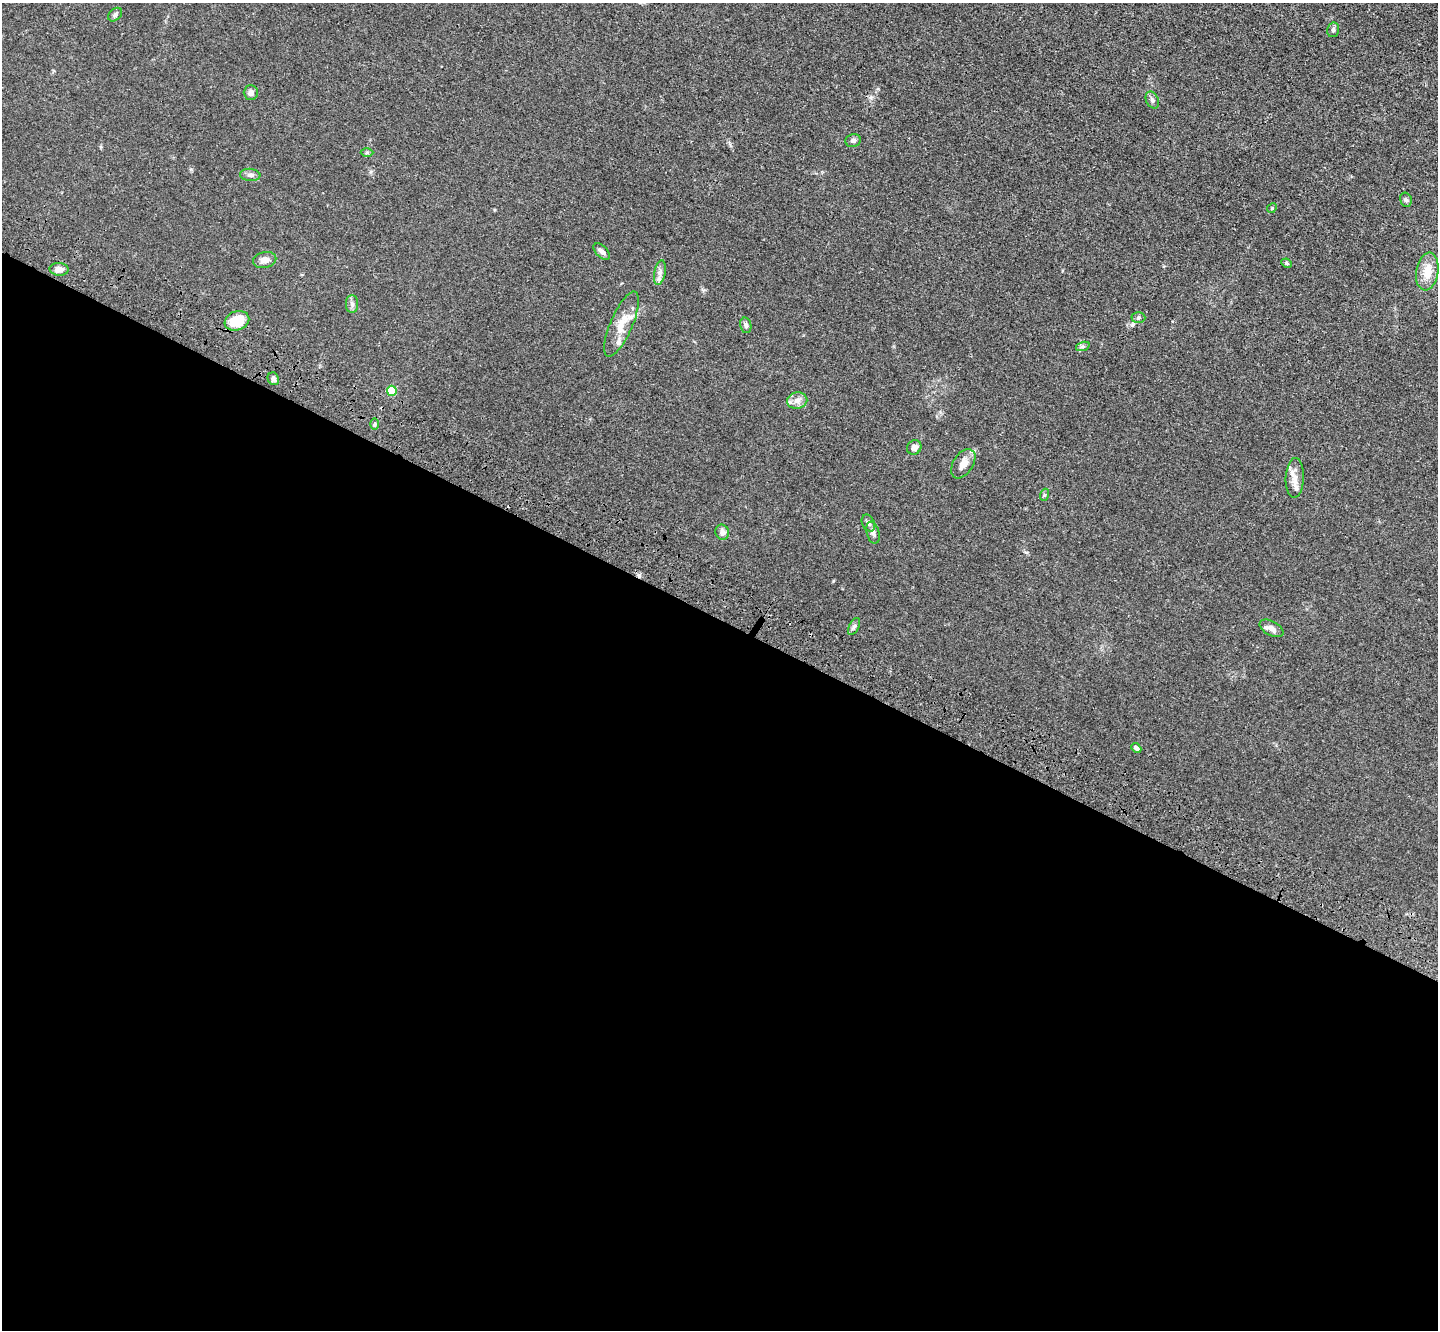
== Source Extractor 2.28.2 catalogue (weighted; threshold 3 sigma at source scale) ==
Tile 14 of 4 x 4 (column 2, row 4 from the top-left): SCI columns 1488-2923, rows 374-1701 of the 5849 x 5918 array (HDU 1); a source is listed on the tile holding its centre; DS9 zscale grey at full resolution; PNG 1440 x 1332 px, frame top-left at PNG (2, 3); each listed source drawn as its Kron ellipse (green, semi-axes under 4 px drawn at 4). Shown black and unused: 54% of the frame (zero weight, under 3 of 4 exposures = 5% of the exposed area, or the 3 px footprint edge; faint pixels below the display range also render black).
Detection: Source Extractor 2.28.2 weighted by HDU 2 'WHT'; one run over the whole footprint, this tile lists its part. Background 0.0331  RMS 0.0043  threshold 0.0194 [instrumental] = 3 sigma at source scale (4.5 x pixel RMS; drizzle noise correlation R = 1.50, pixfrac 1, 0.05/0.05 arcsec/px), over >= 5 px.
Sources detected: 37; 1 cosmic-ray / hot-pixel residue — neither listed nor drawn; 1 inside a brighter listed object's ellipse — not listed separately; the other 35 listed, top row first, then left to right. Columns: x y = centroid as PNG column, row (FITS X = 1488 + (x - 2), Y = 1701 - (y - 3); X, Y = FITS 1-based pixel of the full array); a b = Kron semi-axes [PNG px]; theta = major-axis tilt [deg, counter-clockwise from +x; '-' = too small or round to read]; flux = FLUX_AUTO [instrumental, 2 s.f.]
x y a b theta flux
115 15 8 5 43 0.99
1333 30 7 6 - 1.1
251 92 7 7 - 1.5
1152 100 9 6 -64 1.3
853 141 8 6 13 1.2
367 153 6 4 1 0.56
250 175 10 6 -6 1.4
1406 200 7 5 -75 0.89
1272 208 5 4 - 0.44
602 251 10 5 -44 1.6
265 260 12 8 13 3
1287 263 5 4 - 0.6
59 269 9 6 -2 2.5
1427 271 19 11 81 6.8
660 272 12 5 79 2
352 304 9 6 -90 1.3
1138 318 7 5 0 0.92
237 321 12 9 20 12
621 324 35 11 67 7.9
746 325 8 5 -77 1.2
1083 346 7 4 18 0.78
273 379 6 5 - 1.1
392 391 5 5 - 17
797 401 10 8 11 2.6
374 424 6 4 89 0.58
914 447 7 7 - 1.7
963 464 16 10 57 3.6
1295 478 20 9 87 4.1
1044 495 6 4 72 0.56
868 523 9 6 -63 1.3
722 532 8 6 -70 2.2
873 533 11 6 -76 1.4
854 627 9 5 63 0.96
1271 628 13 7 -28 2.4
1136 748 5 4 - 1